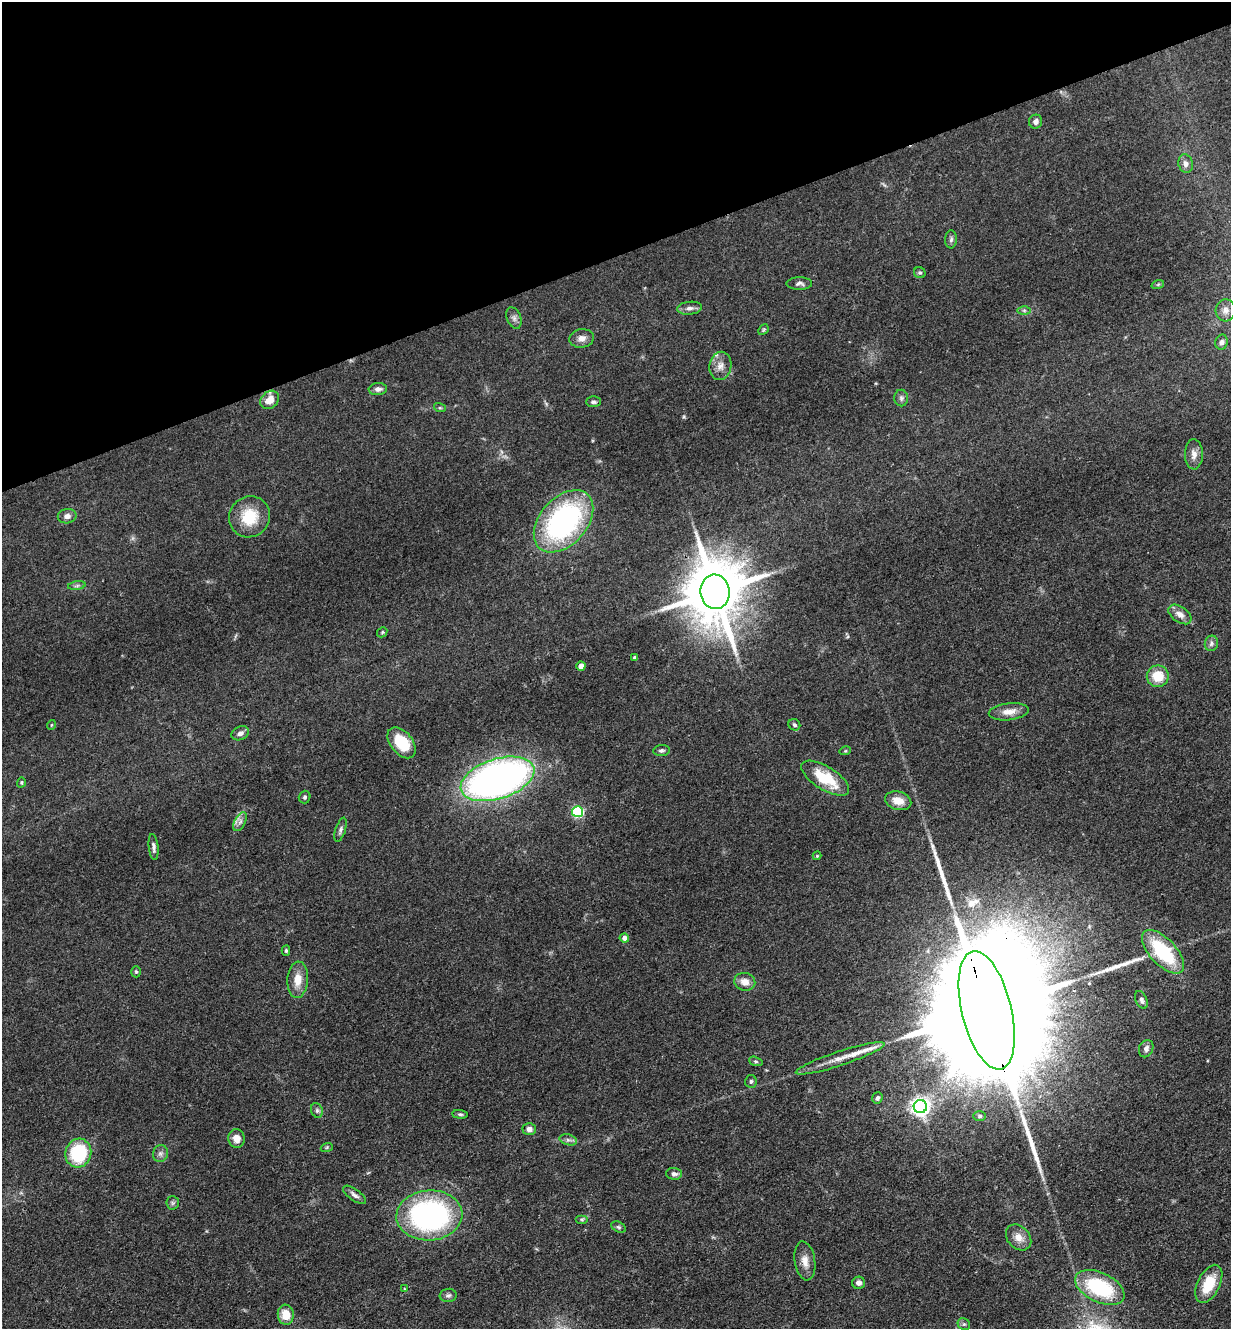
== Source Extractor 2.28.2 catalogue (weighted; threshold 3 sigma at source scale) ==
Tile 3 of 4 x 4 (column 3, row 1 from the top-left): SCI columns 2750-3978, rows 4039-5365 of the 5372 x 5421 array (HDU 1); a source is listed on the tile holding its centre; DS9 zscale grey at full resolution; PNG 1233 x 1331 px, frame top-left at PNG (2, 2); each listed source drawn as its Kron ellipse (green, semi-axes under 4 px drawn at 4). Shown black and unused: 19% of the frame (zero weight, under 3 of 4 exposures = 5% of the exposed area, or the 3 px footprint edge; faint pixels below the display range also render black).
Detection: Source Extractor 2.28.2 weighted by HDU 2 'WHT'; one run over the whole footprint, this tile lists its part. Background 0.0598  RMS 0.0054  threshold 0.0244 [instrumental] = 3 sigma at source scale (4.5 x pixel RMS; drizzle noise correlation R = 1.50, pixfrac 1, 0.05/0.05 arcsec/px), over >= 5 px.
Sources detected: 93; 1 inside a brighter object's white glare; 5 long thin detections or spike segments (spike, bleed or trail) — neither listed nor drawn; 1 inside a brighter listed object's ellipse — not listed separately; the other 86 listed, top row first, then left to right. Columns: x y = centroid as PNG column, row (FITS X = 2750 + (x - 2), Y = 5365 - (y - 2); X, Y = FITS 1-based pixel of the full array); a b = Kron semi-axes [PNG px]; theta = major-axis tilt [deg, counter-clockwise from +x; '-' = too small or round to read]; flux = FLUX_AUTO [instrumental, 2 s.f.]
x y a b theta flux
1036 122 7 6 - 2.3
1186 164 9 7 -74 2.7
951 239 9 6 87 1.4
920 273 6 5 - 0.98
799 284 13 6 1 1.8
1158 284 6 4 20 0.7
690 308 12 6 5 2.4
1024 310 6 4 -1 1
1225 310 11 10 - 2.9
514 318 11 7 -67 2.1
763 330 6 4 46 0.77
582 338 12 9 9 3.6
1222 342 7 6 - 1.5
720 366 14 11 80 4.5
378 389 9 6 4 2.6
901 398 8 7 - 1.5
270 400 10 8 43 7
593 402 7 5 1 1.1
440 408 6 4 -17 0.64
1194 454 15 9 89 3.6
67 516 9 7 11 2.8
249 517 21 20 - 17
564 521 36 23 48 110
77 586 9 4 9 1.3
715 592 17 14 -82 4300
1180 614 13 7 -35 3.8
382 632 5 4 - 0.68
1211 643 8 6 74 1.6
635 658 4 4 - 1.8
581 666 4 4 - 5.6
1158 676 11 10 - 11
1009 712 20 8 6 5.5
51 725 5 3 - 0.45
794 725 6 5 - 1.2
240 733 9 6 23 2.5
402 743 18 11 -51 18
661 750 8 5 6 1.4
845 751 6 3 18 0.58
825 778 27 11 -32 21
497 779 38 20 18 270
21 782 5 4 - 0.69
305 797 6 5 - 1.1
898 801 13 9 -15 6.4
577 812 5 5 - 65
240 822 10 5 63 2.2
340 830 12 5 72 1.7
154 847 13 5 -84 2.1
817 856 4 4 - 0.54
624 938 5 4 - 2.9
286 951 5 4 - 0.75
1163 952 27 13 -47 38
136 972 5 5 - 0.83
298 980 18 10 86 7.4
745 982 10 9 - 5
1141 1000 9 5 -66 1.9
987 1010 60 25 -76 46000
1146 1049 9 7 66 2.3
840 1058 46 7 18 9.5
756 1061 7 4 -19 0.99
751 1081 6 6 - 1.2
877 1098 6 5 - 1.3
920 1106 6 6 - 270
317 1110 7 5 -70 1.4
460 1114 8 4 -5 1
980 1116 6 5 - 1
529 1129 6 6 - 3
237 1138 9 8 - 4.9
568 1140 9 5 -15 1.5
327 1147 6 4 19 0.67
78 1153 14 13 - 34
160 1153 8 7 - 2
674 1174 8 6 -5 1.9
355 1195 13 5 -36 2.2
173 1203 6 6 - 1.2
429 1215 33 25 4 120
582 1219 6 4 0 0.81
618 1227 8 5 -27 1
1019 1237 14 11 -47 5.3
805 1261 19 10 -81 5.5
858 1283 6 6 - 2.2
1209 1284 20 11 63 16
1100 1287 26 14 -25 43
404 1289 3 3 - 0.72
448 1295 8 6 5 1.5
286 1315 10 8 -84 8.6
964 1324 6 5 - 1.1
Overlapping masked pixels (flux is a lower limit): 3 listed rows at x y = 715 592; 497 779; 987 1010